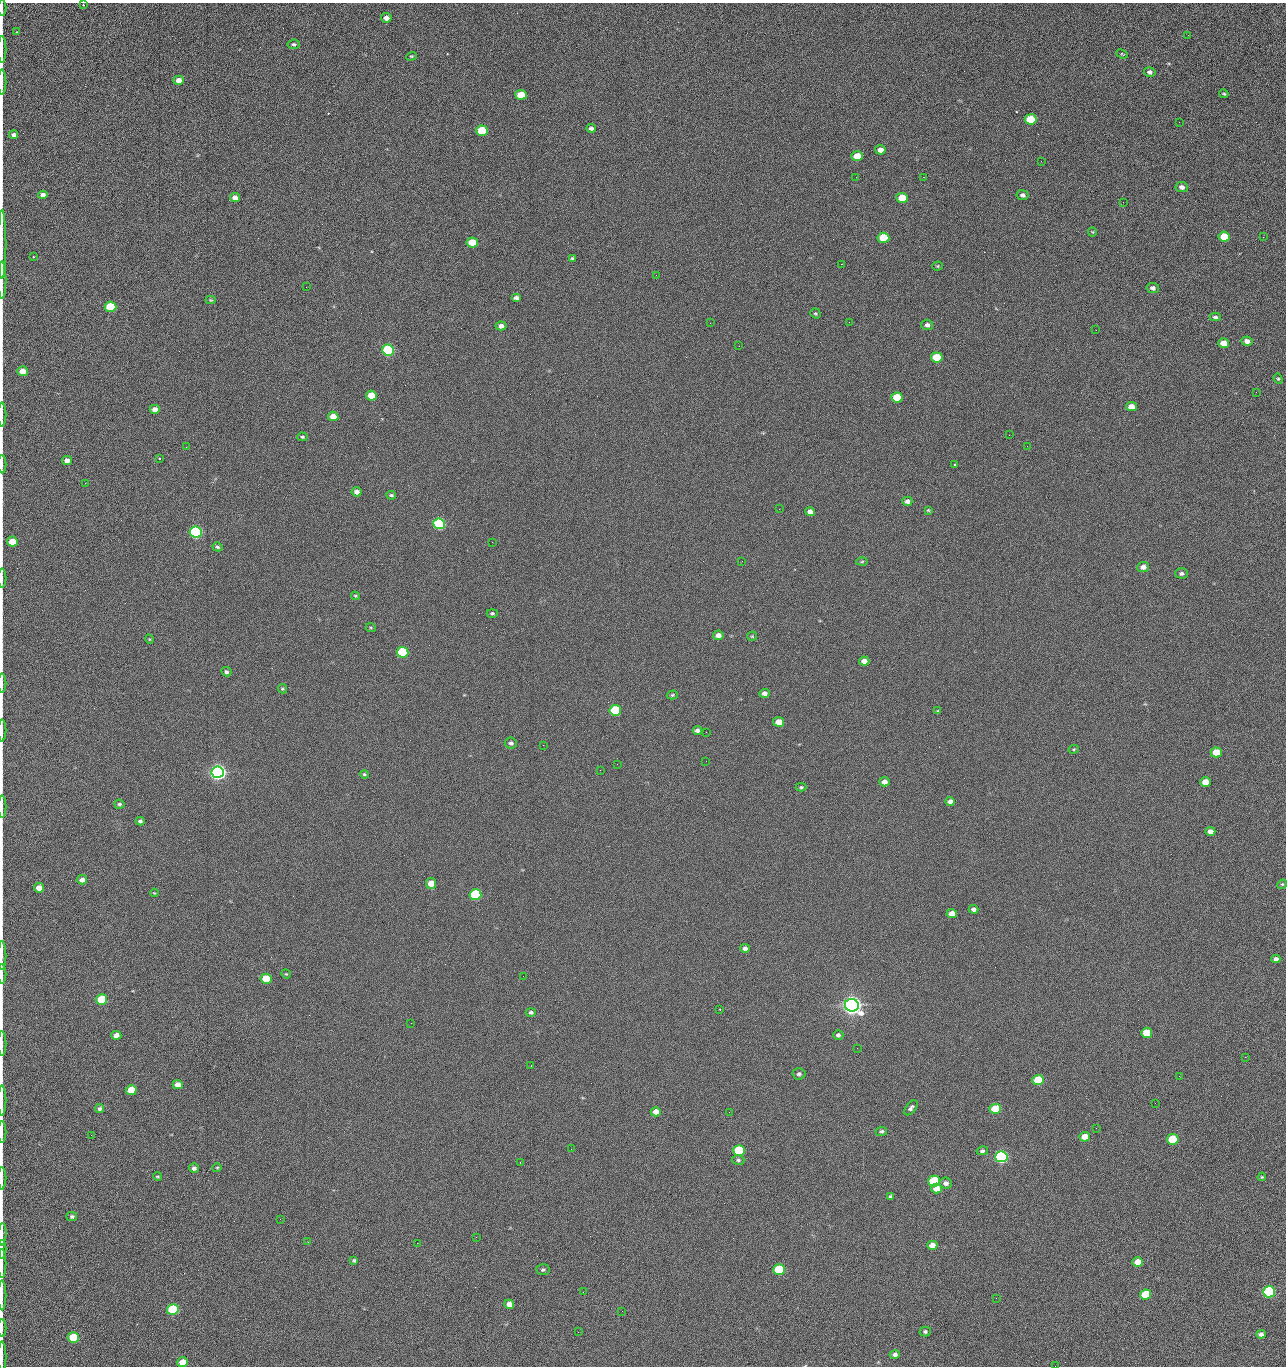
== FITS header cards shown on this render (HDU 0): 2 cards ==
NAXIS1  =                 1284 /fastest changing axis
NAXIS2  =                 1364 /next to fastest changing axis

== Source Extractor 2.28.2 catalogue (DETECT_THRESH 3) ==
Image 1284 x 1364 px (HDU 0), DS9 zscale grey, 1 PNG px = 1 image px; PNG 1288 x 1368 px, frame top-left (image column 1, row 1364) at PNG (2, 3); each listed source drawn as its Kron ellipse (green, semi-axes under 4 px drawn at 4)
Background 123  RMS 14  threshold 43.2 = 3 sigma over >= 5 px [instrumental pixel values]
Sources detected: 219; all 219 listed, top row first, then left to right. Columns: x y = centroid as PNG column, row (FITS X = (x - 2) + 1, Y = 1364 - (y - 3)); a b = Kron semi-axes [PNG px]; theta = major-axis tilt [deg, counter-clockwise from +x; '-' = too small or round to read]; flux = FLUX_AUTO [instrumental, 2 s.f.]
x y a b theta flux
83 5 3 3 - 1.2e+03
2 8 8 2 90 1.2e+03
386 18 5 5 - 5.0e+03
16 32 3 2 - 5.5e+02
1188 35 3 2 - 1.2e+03
294 44 6 4 7 1.6e+03
2 49 13 2 90 2.4e+03
1122 54 6 3 -22 9.9e+02
411 56 5 4 - 1.1e+03
1150 72 6 5 - 2.7e+03
179 80 5 4 - 8.4e+03
2 82 12 2 90 2.6e+03
1224 94 5 3 - 1.1e+03
521 95 6 5 - 2.3e+04
1031 119 6 5 - 4.3e+04
1179 122 2 2 - 1.1e+03
591 128 5 4 - 3.2e+03
482 131 6 5 - 5.3e+04
13 135 4 4 - 2.8e+03
880 150 5 4 - 6.2e+03
857 156 6 5 - 1.6e+04
1041 161 2 2 - 1.9e+03
856 177 2 2 - 2.3e+03
923 177 2 2 - 1.9e+04
1182 187 6 5 - 3.5e+03
43 195 5 4 - 4.7e+03
1023 195 6 5 - 2.6e+03
235 198 5 4 - 5.7e+03
902 198 6 5 - 2.8e+04
1123 202 2 2 - 7.1e+02
1092 232 4 3 - 8.2e+02
1224 237 5 5 - 2.4e+04
1263 237 3 2 - 8.3e+02
883 238 6 5 - 4.2e+04
472 242 6 5 - 2.0e+04
2 244 34 2 90 6.2e+03
33 257 3 2 - 6.8e+02
573 258 4 3 - 1.5e+03
841 264 2 2 - 2.7e+04
938 266 5 4 - 1.1e+03
656 275 3 2 - 8.6e+02
2 280 19 2 90 3.5e+03
306 287 2 2 - 6.4e+02
1153 288 6 5 - 3.1e+03
516 298 5 4 - 3.3e+03
211 300 5 4 - 1.1e+03
111 307 6 5 - 5.1e+04
815 313 5 4 - 1.2e+03
1215 317 5 4 - 2.0e+03
849 322 2 2 - 7.8e+02
710 323 2 2 - 3.4e+03
927 325 6 5 - 3.8e+03
501 326 5 4 - 5.2e+03
1096 330 2 2 - 4.9e+02
1247 341 5 4 - 4.8e+03
1224 343 5 4 - 9.8e+03
739 346 2 2 - 5.2e+02
388 350 6 5 - 1.6e+05
937 357 6 5 - 3.9e+04
23 371 5 5 - 1.1e+04
1278 379 5 4 - 1.2e+03
1256 392 3 2 - 1.4e+03
371 395 5 5 - 1.9e+04
897 397 6 5 - 3.3e+04
1131 407 5 4 - 9.7e+03
155 409 5 4 - 4.9e+03
2 414 12 2 90 1.9e+03
333 416 5 4 - 9.1e+03
1009 435 2 2 - 3.4e+03
302 437 5 4 - 1.6e+03
1027 446 2 2 - 4.7e+02
186 447 2 2 - 2.9e+03
159 458 3 3 - 1.2e+03
67 460 5 4 - 5.9e+03
2 464 9 2 90 1.5e+03
955 464 3 3 - 2.7e+03
85 483 3 2 - 1.1e+03
357 492 5 4 - 5.0e+03
391 495 5 3 - 1.5e+03
907 501 5 4 - 3.5e+03
779 509 2 2 - 5.1e+02
928 510 4 3 - 9.9e+02
810 512 5 4 - 5.1e+03
439 524 6 5 - 2.0e+05
196 532 6 5 - 3.2e+05
12 542 5 5 - 1.9e+04
492 542 2 2 - 2.6e+03
217 547 5 4 - 1.6e+03
742 561 2 2 - 7.8e+02
862 562 5 3 - 1.1e+03
1143 567 6 5 - 5.6e+03
1181 573 6 5 - 2.4e+03
2 578 9 2 90 1.4e+03
355 596 4 3 - 1.0e+03
492 613 5 4 - 1.5e+03
371 628 5 3 - 1.0e+03
718 635 5 4 - 5.4e+03
752 636 5 4 - 1.1e+03
149 639 4 3 - 8.3e+02
402 652 6 5 - 9.0e+04
864 661 5 4 - 7.4e+03
226 672 5 4 - 2.0e+03
2 683 9 2 90 1.4e+03
282 689 5 4 - 1.3e+03
764 693 5 4 - 4.1e+03
672 695 5 4 - 1.3e+03
615 710 6 5 - 7.7e+04
938 711 4 4 - 1.2e+03
779 722 5 5 - 1.4e+04
2 730 11 2 90 1.7e+03
697 730 4 4 - 3.4e+03
706 732 2 2 - 7.4e+02
511 743 6 5 - 2.8e+03
543 745 2 2 - 3.2e+03
1074 749 5 4 - 1.1e+03
1216 752 5 5 - 2.6e+04
706 761 2 2 - 2.0e+03
617 764 2 2 - 2.6e+03
600 770 2 2 - 3.8e+02
218 772 6 5 - 7.2e+05
364 774 4 3 - 1.2e+03
884 782 5 4 - 5.9e+03
1205 782 5 4 - 1.3e+04
801 787 5 4 - 1.3e+03
950 801 4 4 - 3.8e+03
119 804 5 4 - 2.1e+03
2 807 11 2 90 1.8e+03
140 821 4 4 - 2.2e+03
1210 831 5 4 - 5.5e+03
82 880 5 4 - 5.4e+03
431 883 5 5 - 1.3e+04
1282 884 5 4 - 1.1e+03
39 888 5 5 - 9.6e+03
154 893 4 3 - 8.6e+02
475 895 6 5 - 1.2e+05
973 909 5 4 - 2.8e+03
952 914 5 4 - 9.4e+03
745 948 4 4 - 3.3e+03
2 956 14 2 90 2.4e+03
1276 959 4 4 - 4.1e+03
2 974 10 2 90 1.6e+03
286 974 5 4 - 9.2e+02
523 976 2 2 - 1.9e+03
266 979 5 5 - 3.3e+04
102 999 5 5 - 5.3e+04
852 1005 7 6 - 1.2e+06
720 1009 2 2 - 6.2e+02
531 1012 5 4 - 2.2e+03
411 1023 2 2 - 5.3e+03
1147 1033 5 5 - 2.9e+04
116 1035 5 4 - 6.0e+03
838 1035 5 4 - 2.2e+03
2 1043 12 2 90 1.8e+03
857 1048 2 2 - 1.3e+03
1245 1057 2 2 - 2.0e+03
531 1066 2 2 - 7.2e+02
799 1074 6 5 - 2.6e+03
1179 1076 2 2 - 2.7e+03
1038 1080 5 5 - 4.7e+04
178 1085 5 4 - 7.3e+03
131 1090 5 5 - 3.1e+04
2 1100 15 2 90 2.9e+03
1155 1103 2 2 - 7.6e+02
911 1108 9 5 52 2.8e+03
99 1109 4 4 - 2.0e+03
995 1109 6 5 - 4.4e+04
656 1112 5 4 - 8.7e+03
729 1112 2 2 - 9.6e+02
1096 1128 2 2 - 4.0e+02
881 1131 6 4 5 2.1e+03
2 1132 11 2 90 1.7e+03
91 1135 2 2 - 2.6e+03
1085 1137 5 4 - 1.6e+04
1173 1139 5 5 - 5.8e+04
571 1149 2 2 - 9.4e+02
739 1150 6 5 - 7.8e+04
982 1151 6 4 11 2.3e+03
1001 1157 6 5 - 2.8e+05
738 1160 6 5 - 1.9e+03
520 1162 3 2 - 5.7e+02
194 1168 5 4 - 2.8e+03
217 1168 5 4 - 1.1e+03
158 1176 4 4 - 1.2e+03
1262 1177 4 3 - 1.0e+03
2 1178 11 2 90 1.7e+03
934 1181 6 5 - 8.5e+04
946 1183 6 5 - 4.0e+03
937 1188 5 5 - 9.6e+03
890 1197 4 3 - 1.3e+03
72 1217 5 4 - 2.3e+03
280 1219 2 2 - 2.3e+03
2 1234 11 2 86 2.1e+03
476 1237 2 2 - 8.6e+03
308 1242 3 2 - 1.9e+03
417 1243 2 2 - 5.3e+03
932 1245 5 4 - 8.7e+03
2 1249 9 2 90 1.6e+03
354 1260 4 3 - 1.5e+03
1138 1262 5 5 - 1.3e+04
2 1264 14 2 90 2.0e+03
543 1270 7 5 -6 2.0e+03
779 1270 6 5 - 8.0e+04
583 1292 2 2 - 4.5e+02
1269 1292 6 5 - 1.9e+05
1146 1294 5 5 - 4.6e+04
2 1295 15 2 90 2.7e+03
996 1298 2 2 - 2.7e+03
509 1304 5 4 - 7.6e+03
173 1309 6 5 - 1.0e+05
622 1311 3 2 - 7.0e+02
2 1328 9 2 90 1.3e+03
578 1332 2 2 - 3.5e+03
925 1332 5 5 - 2.0e+03
1261 1334 4 4 - 3.3e+03
73 1338 5 5 - 5.4e+04
895 1354 5 4 - 3.5e+03
2 1357 15 2 90 2.2e+03
183 1362 5 5 - 1.9e+04
1055 1366 2 2 - 2.0e+03
At the frame edge (FLAGS 8, measured only in part): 28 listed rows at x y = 2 8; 16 32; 2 49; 2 82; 13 135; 2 244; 2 280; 23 371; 2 414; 2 464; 12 542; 2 578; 2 683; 2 730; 2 807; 2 956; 2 974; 2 1043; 2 1100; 2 1132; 2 1178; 2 1234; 2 1249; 2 1264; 2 1295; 2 1328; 2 1357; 1055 1366

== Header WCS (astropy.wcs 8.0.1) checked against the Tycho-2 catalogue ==
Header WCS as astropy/WCSLIB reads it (CRVAL/CRPIX/CD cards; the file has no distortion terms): RA---TAN/DEC--TAN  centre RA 15:41:40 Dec +51:59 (235.42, +51.98 deg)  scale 1.26 arcsec/px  FOV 26.9' x 28.5'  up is +92 deg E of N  parity flipped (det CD > 0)
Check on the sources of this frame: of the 60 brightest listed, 11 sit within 2.0 arcsec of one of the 12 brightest Tycho-2 stars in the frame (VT <= 12.29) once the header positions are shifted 0.54 arcsec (0.39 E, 0.38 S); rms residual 0.75 arcsec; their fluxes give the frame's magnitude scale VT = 24.59 - 2.5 log10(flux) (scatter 0.20 mag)
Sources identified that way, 11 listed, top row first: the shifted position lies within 2.0 arcsec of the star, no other Tycho-2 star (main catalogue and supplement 1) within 4.0 arcsec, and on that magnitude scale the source's flux lands within +1.5 / -3 mag of the star's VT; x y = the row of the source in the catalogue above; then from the Tycho-2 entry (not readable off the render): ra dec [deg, ICRS J2000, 3 dp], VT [Tycho-2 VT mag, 2 dp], TYC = Tycho-2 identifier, HIP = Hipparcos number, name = IAU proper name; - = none
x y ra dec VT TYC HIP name
388 350 235.614 +52.064 11.61 3489-1132-1 - -
439 524 235.514 +52.049 11.19 3489-1407-1 - -
196 532 235.515 +52.133 11.12 3489-1380-1 - -
218 772 235.378 +52.130 9.31 3489-1322-1 76850 -
475 895 235.303 +52.042 11.52 3489-958-1 - -
852 1005 235.232 +51.912 9.59 3489-824-1 - -
1001 1157 235.143 +51.862 10.97 3489-1016-1 - -
934 1181 235.131 +51.886 12.29 3489-908-1 - -
779 1270 235.084 +51.941 11.45 3489-1346-1 - -
1269 1292 235.062 +51.771 11.53 3489-1453-1 - -
173 1309 235.075 +52.152 11.74 3489-912-1 - -